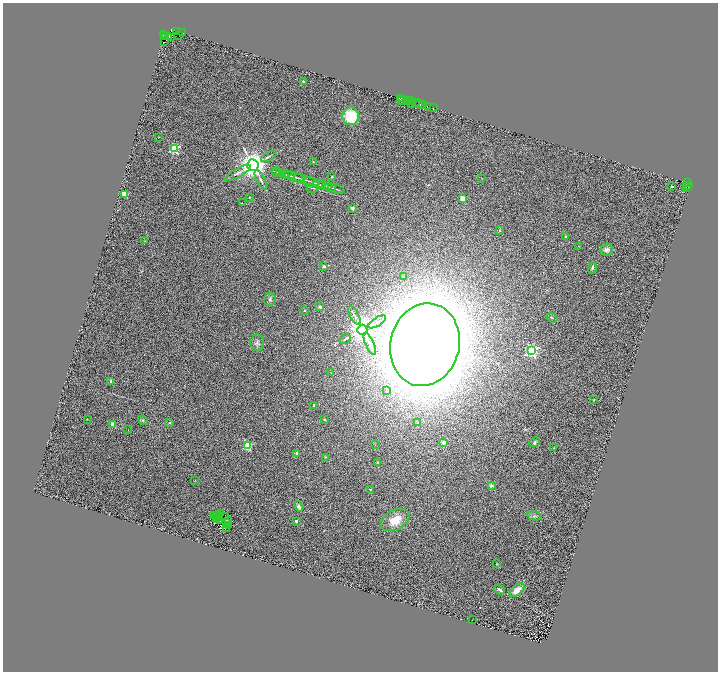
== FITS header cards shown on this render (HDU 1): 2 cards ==
NAXIS1  =                 1431
NAXIS2  =                 1339

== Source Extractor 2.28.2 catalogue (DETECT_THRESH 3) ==
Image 1431 x 1339 px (HDU 1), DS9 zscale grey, zoomed out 1/2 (1 PNG px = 2 x 2 image px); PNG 720 x 674 px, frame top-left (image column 2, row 1338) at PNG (3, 3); each listed source drawn as its Kron ellipse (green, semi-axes under 4 px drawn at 4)
Background 0.837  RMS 0.44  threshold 1.31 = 3 sigma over >= 5 px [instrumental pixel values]
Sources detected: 162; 49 cannot appear on this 1/2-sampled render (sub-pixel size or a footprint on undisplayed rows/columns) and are neither listed nor drawn; the other 113 listed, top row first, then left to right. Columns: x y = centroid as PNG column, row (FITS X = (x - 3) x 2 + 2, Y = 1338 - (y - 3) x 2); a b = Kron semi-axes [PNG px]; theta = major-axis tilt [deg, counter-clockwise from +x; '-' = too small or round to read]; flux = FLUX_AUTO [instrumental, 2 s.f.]
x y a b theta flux
176 31 2 1 - 300
183 33 2 1 - 290
163 35 4 2 - 140
179 35 2 1 - 16
165 36 2 1 - 92
169 37 3 2 - 560
172 37 2 1 - 110
164 42 2 1 - 110
303 82 2 2 - 230
400 98 2 2 - 140
407 100 2 1 - 810
402 101 2 1 - 69
410 101 3 1 - 970
415 102 3 2 - 82
411 104 2 1 - 82
418 104 2 1 - 170
423 105 2 2 - 1400
427 106 2 2 - 1500
433 108 2 1 - 290
351 116 9 8 - 3500
159 137 2 1 - 18
175 148 3 3 - 7900
269 157 8 2 29 170
313 162 3 2 - 43
253 165 6 5 - 110000
277 172 5 2 - 79
279 172 4 2 - 63
238 173 15 3 28 350
282 173 3 2 - 40
287 175 8 3 -17 160
294 177 11 2 -16 200
332 177 2 2 - 130
482 178 2 2 - 28
261 180 11 3 -63 230
304 180 16 3 -14 270
314 182 11 2 -18 150
687 183 2 1 - 270
321 185 8 3 -13 130
688 185 3 1 - 150
327 186 5 2 - 66
672 186 2 2 - 160
330 187 6 2 -27 87
687 187 2 1 - 220
312 188 6 1 0 48
335 189 10 2 -18 120
125 194 3 2 - 2700
249 197 2 2 - 43
462 198 2 2 - 1800
242 203 2 2 - 26
353 208 2 2 - 600
500 230 2 2 - 150
566 236 3 2 - 85
145 241 3 2 - 44
579 246 4 2 - 35
607 250 6 5 - 390
324 266 2 2 - 490
592 268 6 3 71 160
403 277 2 2 - 240
270 299 7 5 75 220
320 307 2 2 - 650
304 310 2 2 - 280
354 316 10 3 -61 170
552 318 6 3 -37 94
377 322 10 3 31 200
362 330 5 5 - 110000
345 339 6 3 36 120
257 343 8 7 - 290
370 344 12 3 -66 220
425 345 42 34 77 260000
531 351 4 4 - 19000
331 373 2 1 - 21
111 381 2 2 - 300
386 391 3 3 - 130
594 400 2 1 - 42
313 405 3 2 - 110
87 419 2 2 - 29
325 419 2 2 - 130
143 420 5 3 - 120
417 422 2 2 - 240
170 423 3 3 - 87
113 424 2 2 - 1200
128 430 2 1 - 23
535 442 5 4 - 170
443 443 2 2 - 760
375 445 2 2 - 38
248 446 3 3 - 5200
554 448 2 1 - 27
297 453 3 3 - 100
325 457 3 3 - 88
378 462 3 3 - 91
195 481 4 2 - 33
491 485 2 2 - 700
370 489 2 2 - 130
299 506 6 3 -58 200
220 514 2 1 - 15
214 515 2 1 - 20
217 516 5 1 - 46
219 516 3 1 - 6.5
535 516 7 4 -12 190
226 517 2 1 - 46
220 518 3 1 - 30
216 519 2 1 - 26
219 520 2 1 - 12
395 520 15 9 29 1400
228 521 2 1 - 47
296 521 2 2 - 500
227 522 3 1 - 23
229 526 2 1 - 51
227 528 2 1 - 50
496 564 2 2 - 56
500 590 6 3 -37 270
517 590 9 4 39 940
472 620 2 1 - 64
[49 sub-pixel or undisplayed-footprint detections neither listed nor drawn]